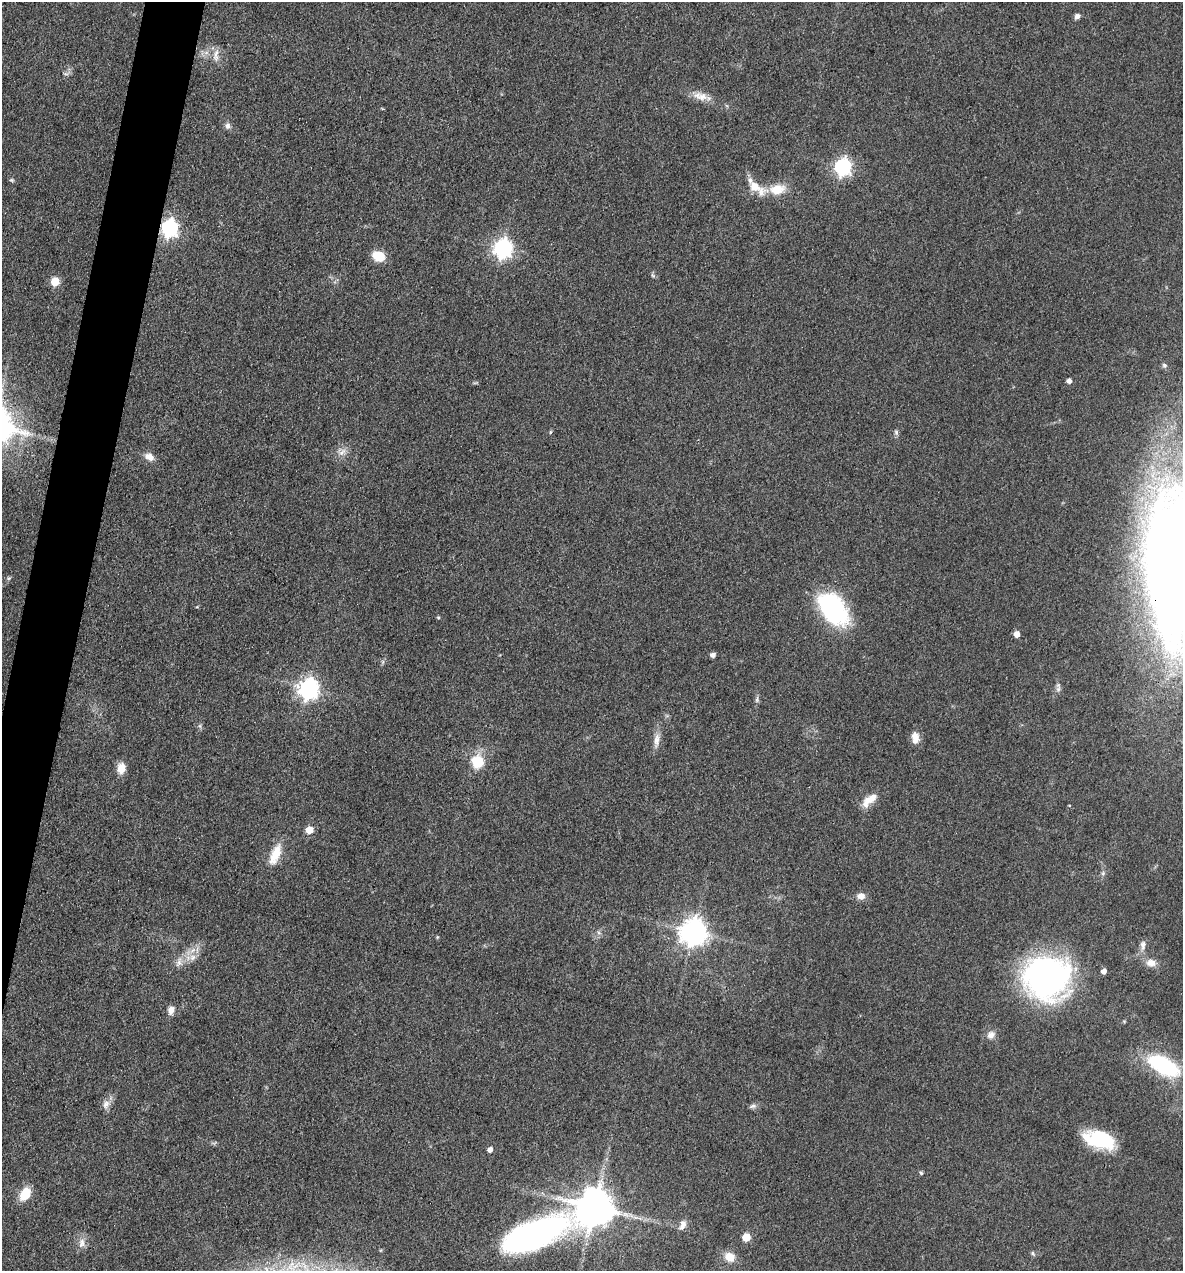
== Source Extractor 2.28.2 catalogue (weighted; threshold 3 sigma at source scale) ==
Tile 7 of 4 x 4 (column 3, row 2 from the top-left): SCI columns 2609-3789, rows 2540-3808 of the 5096 x 5079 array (HDU 1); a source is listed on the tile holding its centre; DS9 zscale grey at full resolution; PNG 1185 x 1273 px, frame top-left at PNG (2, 2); no overlay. Shown black and unused: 3% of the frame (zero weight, under 3 of 4 exposures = <1% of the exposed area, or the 3 px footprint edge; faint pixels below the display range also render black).
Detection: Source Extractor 2.28.2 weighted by HDU 2 'WHT'; one run over the whole footprint, this tile lists its part. Background 0.0807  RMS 0.0067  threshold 0.03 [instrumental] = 3 sigma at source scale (4.5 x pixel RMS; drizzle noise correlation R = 1.50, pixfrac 1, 0.05/0.05 arcsec/px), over >= 5 px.
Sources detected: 69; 1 too faint to see at this stretch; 1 inside a brighter object's white glare — not listed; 3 inside a brighter listed object's ellipse — not listed separately; the other 64 listed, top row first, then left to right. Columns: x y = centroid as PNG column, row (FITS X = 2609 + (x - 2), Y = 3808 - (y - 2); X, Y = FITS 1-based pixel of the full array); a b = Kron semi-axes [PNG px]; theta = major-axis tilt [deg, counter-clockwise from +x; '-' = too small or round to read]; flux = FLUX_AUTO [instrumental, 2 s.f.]
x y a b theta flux
1077 16 7 6 - 2.3
216 55 20 7 86 4.9
701 96 22 10 -12 8.1
228 126 9 7 -89 2.5
843 167 7 7 - 210
12 180 6 5 - 1
755 186 26 10 -33 15
777 189 16 10 10 15
169 228 7 7 - 230
503 248 8 7 - 300
378 256 11 9 -24 16
653 275 7 4 -45 1.2
55 281 5 5 - 27
1164 365 7 6 - 1.6
1069 381 4 4 - 3.2
550 432 5 4 - 0.93
896 432 8 6 -75 1.6
342 452 14 7 45 4.4
149 457 13 8 -26 5.3
1173 567 137 49 -88 1200
9 578 6 5 - 1.1
833 609 37 23 -53 85
438 617 4 4 - 0.91
1017 634 5 5 - 5.4
713 655 5 4 - 3.2
383 662 7 4 -72 1
308 689 8 7 - 360
1058 689 10 6 80 2.2
757 699 10 5 84 1.7
200 726 6 4 -72 1.2
915 738 14 9 -81 6.4
657 740 22 7 83 5.8
478 762 7 6 - 58
121 768 11 8 83 8.8
870 799 13 10 17 6.7
309 830 5 5 - 12
275 854 28 11 67 14
1103 873 6 6 - 1.4
861 896 9 8 - 4.7
694 932 9 8 - 780
599 933 6 4 -19 1.2
437 937 5 4 - 0.66
1143 945 14 7 90 3.8
193 957 9 9 - 4.6
179 962 14 9 72 5.1
1151 963 13 9 -4 5.8
1104 971 5 4 - 4.1
1047 978 49 46 -4 170
171 1010 9 7 70 5.1
991 1035 12 10 40 4.5
1163 1065 30 14 -28 74
106 1104 13 9 62 4.4
753 1106 10 5 14 2.1
1101 1142 30 17 -2 38
490 1150 4 4 - 4.1
921 1173 5 4 - 1.2
25 1194 12 9 60 18
595 1208 10 10 - 2200
682 1225 14 7 70 4
533 1235 96 33 23 220
746 1237 5 5 - 19
82 1243 14 8 83 4.7
1033 1253 7 5 -50 1.4
730 1257 12 10 -26 9
Overlapping masked pixels (flux is a lower limit): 3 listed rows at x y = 169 228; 1173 567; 533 1235
Isophote crosses this tile's border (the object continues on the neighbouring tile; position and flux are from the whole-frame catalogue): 1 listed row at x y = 1173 567